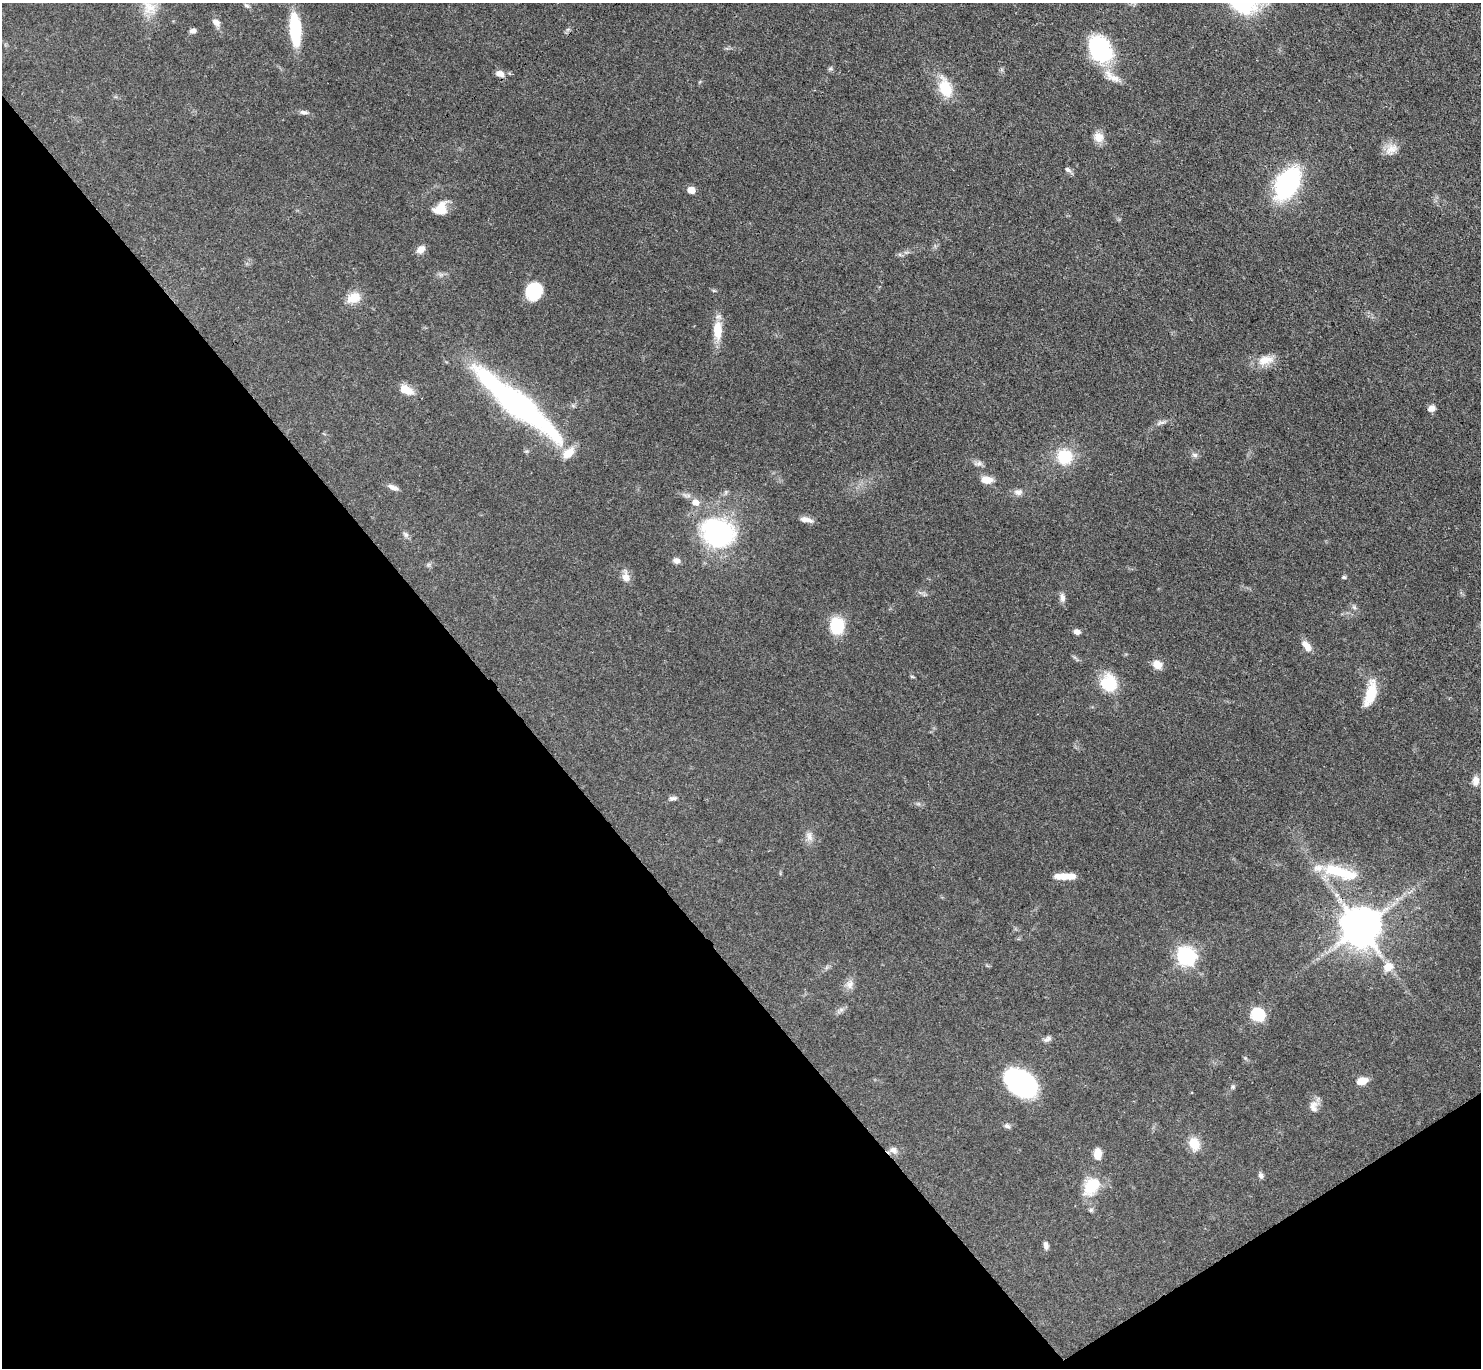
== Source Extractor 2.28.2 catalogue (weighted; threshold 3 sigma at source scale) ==
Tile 14 of 4 x 4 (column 2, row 4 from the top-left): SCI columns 1481-2959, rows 298-1663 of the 5921 x 5916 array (HDU 1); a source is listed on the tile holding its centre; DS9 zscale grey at full resolution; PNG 1483 x 1370 px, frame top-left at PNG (2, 3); no overlay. Shown black and unused: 36% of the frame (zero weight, under 3 of 4 exposures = <1% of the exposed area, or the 3 px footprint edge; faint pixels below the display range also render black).
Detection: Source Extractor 2.28.2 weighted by HDU 2 'WHT'; one run over the whole footprint, this tile lists its part. Background 0.0763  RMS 0.004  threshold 0.0181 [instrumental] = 3 sigma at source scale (4.5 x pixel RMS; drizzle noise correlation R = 1.50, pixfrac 1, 0.05/0.05 arcsec/px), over >= 5 px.
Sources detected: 75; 1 inside a brighter object's white glare — not listed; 3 inside a brighter listed object's ellipse — not listed separately; the other 71 listed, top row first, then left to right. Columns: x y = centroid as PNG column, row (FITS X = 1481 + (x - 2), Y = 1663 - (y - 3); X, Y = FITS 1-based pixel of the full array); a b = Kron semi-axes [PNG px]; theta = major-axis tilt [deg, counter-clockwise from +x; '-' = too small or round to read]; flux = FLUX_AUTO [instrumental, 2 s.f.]
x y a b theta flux
246 5 9 5 -35 1.1
149 8 23 18 -48 8.6
216 22 10 7 -34 2.2
295 29 33 11 -86 23
193 31 7 6 - 1.4
1100 49 32 23 -61 33
830 69 7 4 18 0.64
500 74 10 7 -21 2.7
945 88 21 12 -70 12
303 112 12 5 -7 1.4
1098 137 13 12 - 3.8
1391 149 20 12 43 4.4
1068 170 10 6 -32 1.2
1288 184 28 17 59 64
691 190 6 5 - 5.7
440 208 18 13 34 5.9
421 249 11 8 41 2.6
534 291 18 15 50 15
714 291 6 4 -18 0.5
353 298 19 13 22 5.6
717 330 27 11 -89 7.5
1265 360 23 12 14 6
406 390 18 10 -29 5.1
512 402 93 21 -40 110
1431 408 8 6 18 2.3
1161 423 15 5 12 1.6
1195 455 8 6 -16 1.2
1064 457 18 17 - 14
979 463 10 7 10 1.5
987 480 12 8 -6 4.7
393 487 14 6 -20 2
1018 492 11 8 2 2
695 502 9 8 - 3.5
806 520 17 6 -12 2.4
718 532 39 32 -20 54
406 534 9 7 -51 1.2
676 561 9 7 -7 1.8
626 577 15 9 -82 3
1344 577 6 4 11 0.62
1062 598 12 7 -85 1.8
1354 607 6 5 - 0.85
837 626 16 13 -90 15
1077 632 8 6 -10 1.9
1307 646 15 8 -54 3.4
1157 664 11 9 -30 4
912 677 6 4 -2 0.43
1108 683 19 17 -65 14
1371 694 27 11 74 12
1476 780 12 8 -90 2.8
673 798 10 5 5 1.2
809 837 14 8 -73 2.5
1338 871 43 15 -17 19
1065 876 23 6 0 6.8
1360 928 12 11 - 1400
1186 956 8 7 - 160
1388 967 12 10 31 4.9
850 985 12 11 - 2.7
841 1010 7 5 0 1
1258 1015 7 6 - 50
1047 1039 12 6 30 1.4
1362 1081 11 7 14 5.3
1020 1083 25 18 -33 84
1233 1087 7 5 69 0.74
1314 1106 17 11 78 3.2
1007 1126 9 6 -38 1.1
1194 1144 15 11 -58 6.9
893 1150 14 9 12 2.4
1098 1154 12 8 86 4.4
1261 1175 9 6 -78 1.1
1092 1186 23 14 48 13
1046 1245 10 6 -78 1.4
Overlapping masked pixels (flux is a lower limit): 3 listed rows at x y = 718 532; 1360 928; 893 1150